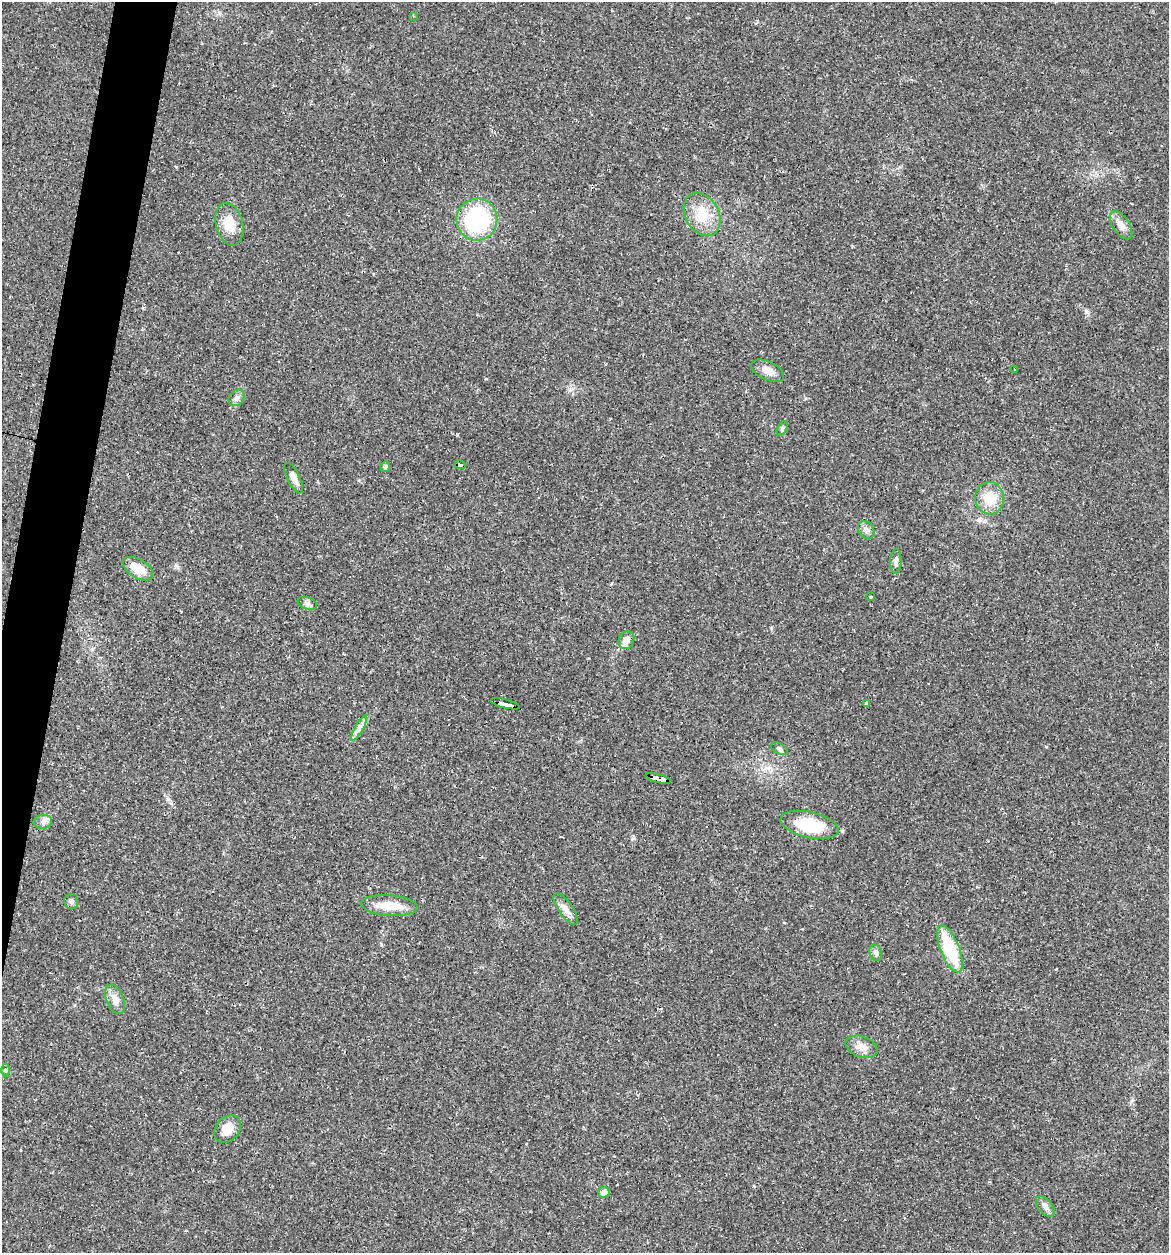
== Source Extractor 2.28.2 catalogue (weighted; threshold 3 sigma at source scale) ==
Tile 7 of 4 x 4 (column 3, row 2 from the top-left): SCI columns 2611-3777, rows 2576-3826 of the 5079 x 5086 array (HDU 1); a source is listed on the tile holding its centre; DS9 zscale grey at full resolution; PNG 1171 x 1255 px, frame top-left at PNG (2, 2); each listed source drawn as its Kron ellipse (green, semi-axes under 4 px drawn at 4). Shown black and unused: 3% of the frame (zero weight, under 2 of 3 exposures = <1% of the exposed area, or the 3 px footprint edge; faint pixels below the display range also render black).
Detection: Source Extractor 2.28.2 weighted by HDU 2 'WHT'; one run over the whole footprint, this tile lists its part. Background 0.0227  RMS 0.0044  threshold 0.0197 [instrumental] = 3 sigma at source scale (4.5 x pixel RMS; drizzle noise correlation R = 1.50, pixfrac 1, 0.05/0.05 arcsec/px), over >= 5 px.
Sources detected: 37; all 37 listed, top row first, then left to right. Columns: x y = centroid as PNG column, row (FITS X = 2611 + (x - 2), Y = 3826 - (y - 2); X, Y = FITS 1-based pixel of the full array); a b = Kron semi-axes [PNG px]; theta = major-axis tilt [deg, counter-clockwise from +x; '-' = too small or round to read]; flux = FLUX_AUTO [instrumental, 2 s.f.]
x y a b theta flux
413 16 3 2 - 0.37
702 214 23 16 -61 9.9
477 219 21 20 - 45
229 224 22 13 -75 8.1
1121 225 16 8 -57 3.4
1015 369 3 3 - 9.6
768 371 18 9 -25 3.4
237 398 9 7 48 1.6
782 428 7 4 64 0.74
460 465 5 4 - 37
385 467 5 4 - 0.61
294 478 17 6 -64 2.8
990 498 16 14 -86 9
866 530 9 7 -58 1.8
896 561 12 5 87 1.6
138 569 17 9 -31 7
870 597 3 3 - 1.1
307 603 10 6 -19 1.3
626 640 9 7 63 2.6
866 703 4 3 - 0.52
505 704 15 3 -14 160
359 728 14 3 60 1.6
779 749 9 5 -26 1
658 778 13 4 -15 130
43 822 9 7 8 1.7
809 825 30 12 -13 21
71 901 7 7 - 1.6
389 905 28 10 -4 8.1
566 909 18 7 -55 2.9
950 949 25 9 -68 24
876 953 8 6 -70 1.2
115 999 15 9 -67 3.3
862 1047 16 10 -20 3.8
5 1070 6 4 -89 0.69
227 1129 15 11 50 6
604 1193 5 5 - 3.5
1045 1206 12 7 -50 2.1
Overlapping masked pixels (flux is a lower limit): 3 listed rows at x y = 460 465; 505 704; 658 778
Unlisted compact peaks at least as high as the median listed source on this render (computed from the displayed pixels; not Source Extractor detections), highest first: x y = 842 831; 1086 311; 771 628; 633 838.